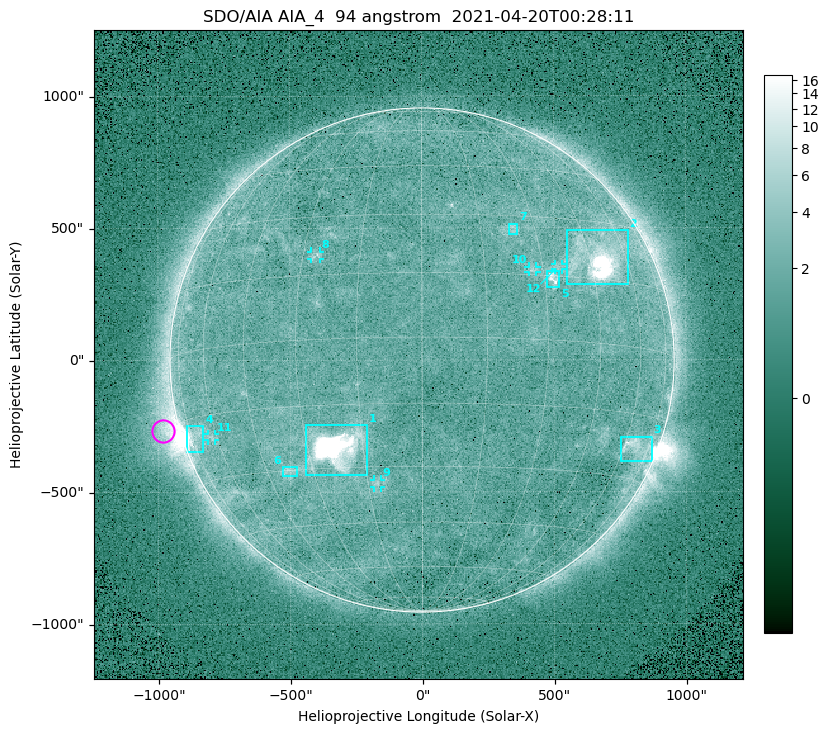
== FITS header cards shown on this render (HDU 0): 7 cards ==
TELESCOP= 'SDO/AIA '
INSTRUME= 'AIA_4   '
WAVELNTH=                   94
WAVEUNIT= 'angstrom'
DATE-OBS= '2021-04-20T00:28:11.12'
CTYPE1  = 'HPLN-TAN'
CTYPE2  = 'HPLT-TAN'

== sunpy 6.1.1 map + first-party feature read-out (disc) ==
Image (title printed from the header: SDO/AIA AIA_4  94 angstrom  2021-04-20T00:28:11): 512 x 512 px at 4.8 arcsec/px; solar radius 955 arcsec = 199 px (full disc in frame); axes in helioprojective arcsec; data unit not stated in the header (colour bar unlabelled)
Orientation: roll -0.138 deg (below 1 deg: not rotated)
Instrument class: DISC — disc imager (sunpy class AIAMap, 94 A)
Bright regions (active regions / flare kernels): reference = the median radial profile (limb darkening/brightening removed); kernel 5 px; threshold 5 sigma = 2.43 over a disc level ~1.71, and >= 1.15x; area >= 9 px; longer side >= 5 px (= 24 arcsec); searched inside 0.97 R_sun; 12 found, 12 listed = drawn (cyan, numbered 1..; 5 of them under ~33 arcsec drawn as corner ticks so the feature stays visible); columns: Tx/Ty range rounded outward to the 10 arcsec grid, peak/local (2 s.f.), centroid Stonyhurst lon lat
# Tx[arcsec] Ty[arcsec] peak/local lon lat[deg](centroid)
1 -440..-210 -440..-240 507 -22 -25
2 550..780 280..490 31 +48 +20
3 750..870 -390..-290 4.2 +67 -22
4 -900..-830 -350..-250 7.2 -72 -19
5 470..520 270..340 5.5 +32 +15
6 -530..-470 -440..-400 3.2 -38 -30
7 330..370 470..520 3 +24 +26
8 -420..-380 380..410 3 -27 +20
9 -180..-160 -480..-450 3 -12 -34
10 400..440 330..360 2.9 +27 +16
11 -810..-780 -300..-280 2.7 -63 -20
12 500..530 340..360 2.7 +34 +17
Off-limb structures (1.02-1.3 R_sun): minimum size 50 px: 7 found; the strongest spans PA ~90..115 deg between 1.02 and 1.21 R_sun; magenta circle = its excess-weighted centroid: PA ~105 deg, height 1.06 R_sun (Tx ~-980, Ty ~-270 arcsec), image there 4.8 x the reference